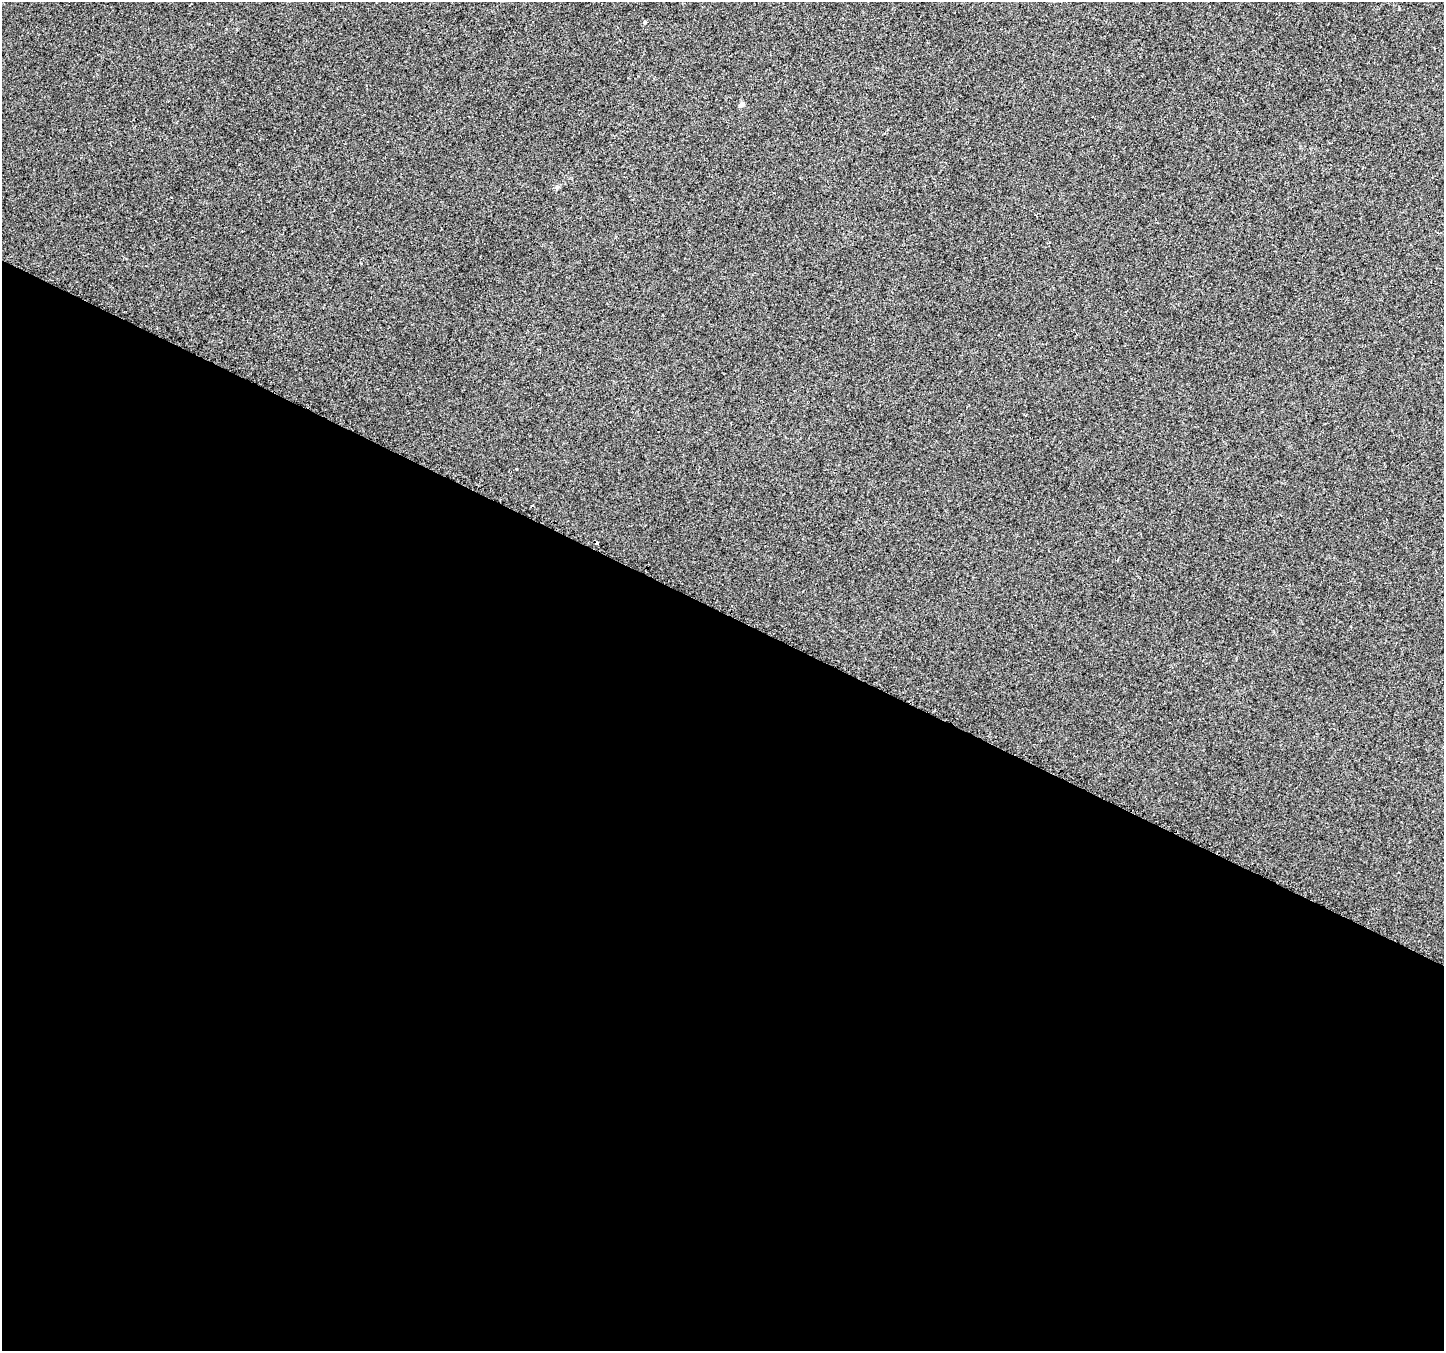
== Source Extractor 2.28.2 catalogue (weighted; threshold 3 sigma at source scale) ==
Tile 14 of 4 x 4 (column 2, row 4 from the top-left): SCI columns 1469-2910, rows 282-1630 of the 5805 x 5898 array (HDU 1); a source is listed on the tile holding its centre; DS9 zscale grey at full resolution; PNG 1446 x 1353 px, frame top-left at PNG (2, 2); no overlay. Shown black and unused: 55% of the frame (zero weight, under 2 of 3 exposures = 2% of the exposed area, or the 3 px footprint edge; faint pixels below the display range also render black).
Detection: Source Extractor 2.28.2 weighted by HDU 2 'WHT'; one run over the whole footprint, this tile lists its part. Background 0.0116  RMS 0.0068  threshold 0.0304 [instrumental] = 3 sigma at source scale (4.5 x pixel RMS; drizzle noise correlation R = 1.50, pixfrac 1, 0.0396/0.0396 arcsec/px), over >= 5 px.
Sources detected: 4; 1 cosmic-ray / hot-pixel residue — not listed; the other 3 listed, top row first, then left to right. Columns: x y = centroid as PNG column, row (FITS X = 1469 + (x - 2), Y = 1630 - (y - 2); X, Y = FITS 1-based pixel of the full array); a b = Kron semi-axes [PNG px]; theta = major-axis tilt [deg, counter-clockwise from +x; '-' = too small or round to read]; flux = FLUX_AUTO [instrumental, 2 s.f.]
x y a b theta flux
645 22 5 4 - 1
741 104 8 6 31 1.4
557 187 6 6 - 1.3